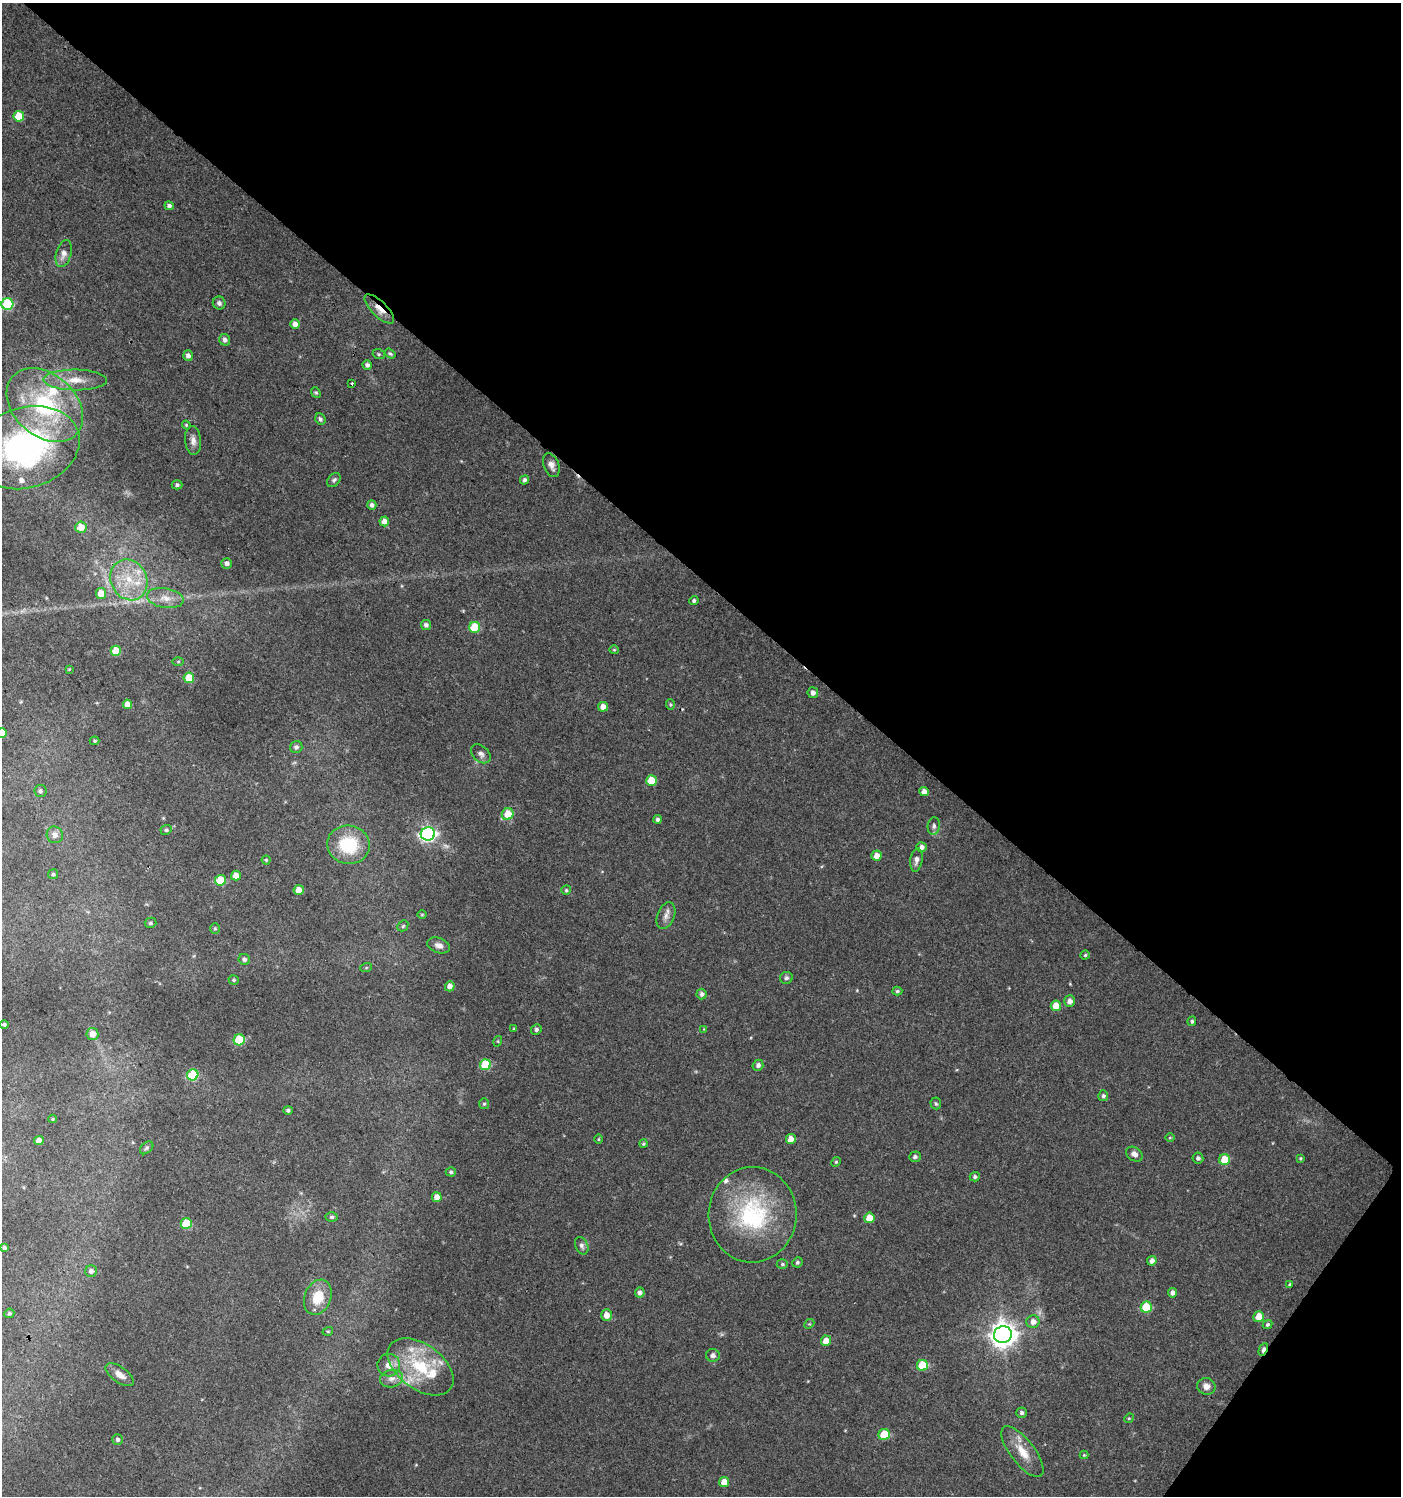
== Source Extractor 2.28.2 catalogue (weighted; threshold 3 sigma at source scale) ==
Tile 8 of 4 x 4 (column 4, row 2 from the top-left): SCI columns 4374-5772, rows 2994-4487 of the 6014 x 5981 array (HDU 1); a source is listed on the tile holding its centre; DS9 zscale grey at full resolution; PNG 1403 x 1498 px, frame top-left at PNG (2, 3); each listed source drawn as its Kron ellipse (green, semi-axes under 4 px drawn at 4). Shown black and unused: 40% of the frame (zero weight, under 3 of 4 exposures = <1% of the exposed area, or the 3 px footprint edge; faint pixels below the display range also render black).
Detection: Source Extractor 2.28.2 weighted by HDU 2 'WHT'; one run over the whole footprint, this tile lists its part. Background 0.0243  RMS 0.0041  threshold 0.0183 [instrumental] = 3 sigma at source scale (4.5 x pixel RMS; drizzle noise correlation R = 1.50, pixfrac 1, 0.0396/0.0396 arcsec/px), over >= 5 px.
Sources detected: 162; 2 too faint to see at this stretch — neither listed nor drawn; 8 inside a brighter listed object's ellipse — not listed separately; the other 152 listed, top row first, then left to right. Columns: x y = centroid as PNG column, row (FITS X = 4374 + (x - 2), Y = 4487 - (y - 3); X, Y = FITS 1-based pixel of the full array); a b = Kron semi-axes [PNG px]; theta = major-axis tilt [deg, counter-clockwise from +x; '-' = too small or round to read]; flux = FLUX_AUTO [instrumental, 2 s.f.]
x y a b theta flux
19 116 5 5 - 11
169 206 5 4 - 1.1
64 254 14 7 74 2.9
219 303 6 6 - 1.2
7 304 6 6 - 33
379 309 19 7 -45 4.5
295 324 5 5 - 2.6
225 340 6 5 - 1.5
379 354 6 5 - 0.65
390 354 6 4 -35 0.61
188 356 5 5 - 1.6
367 365 4 4 - 1.1
75 380 32 10 -1 8.1
352 384 3 3 - 16
316 392 6 4 -48 0.58
45 405 43 31 -42 49
320 419 6 5 - 0.97
186 425 4 4 - 0.43
193 440 14 8 -84 2.4
26 448 54 40 17 95
551 465 12 7 -69 2.3
334 480 8 5 50 0.89
524 480 5 4 - 0.92
177 485 5 4 - 0.85
372 505 5 4 - 1.3
384 521 5 4 - 2.7
81 527 5 5 - 5.3
227 563 5 5 - 1.4
129 580 21 18 -63 13
101 593 5 5 - 5.3
165 598 18 10 -9 4.8
694 601 4 4 - 0.86
426 625 5 5 - 1.3
475 627 5 5 - 15
614 650 5 4 - 0.45
116 651 5 5 - 7.4
178 662 5 4 - 0.46
69 669 4 4 - 0.32
189 678 5 5 - 10
813 693 5 5 - 1.6
128 704 5 4 - 3.4
670 704 5 4 - 0.49
603 707 5 5 - 2.9
2 733 5 5 - 8.3
95 741 5 4 - 0.53
296 747 6 6 - 1.2
481 754 11 7 -42 1.9
651 780 5 5 - 8.3
40 791 6 6 - 0.92
924 792 4 4 - 2.3
508 814 6 5 - 7.4
658 819 4 4 - 0.94
934 826 9 6 82 1.3
166 830 6 5 - 0.74
428 834 7 6 - 110
55 835 8 8 - 2.1
348 845 21 19 -11 19
921 847 5 5 - 1.4
877 856 5 5 - 2.9
266 860 4 4 - 0.45
916 860 12 6 81 1.9
53 874 5 5 - 0.69
236 876 5 5 - 4.2
221 880 5 5 - 12
299 890 5 5 - 4.8
566 890 5 4 - 0.6
422 914 5 3 - 0.37
666 916 14 8 68 2.5
150 923 6 5 - 0.73
403 926 6 4 46 0.67
215 928 5 4 - 0.52
439 945 11 7 -19 2.1
1085 955 4 4 - 0.55
244 959 6 5 - 1.2
366 968 6 4 19 0.45
786 978 6 6 - 1.1
234 980 5 4 - 0.6
450 986 5 5 - 2.8
897 991 5 4 - 0.64
702 994 5 5 - 1.2
1069 1001 5 5 - 2.1
1056 1006 5 5 - 6.2
1192 1021 5 4 - 0.64
4 1024 5 4 - 0.74
514 1029 4 4 - 0.43
536 1029 5 5 - 0.97
704 1029 4 4 - 0.33
92 1034 6 6 - 3.8
239 1040 5 5 - 20
498 1041 5 3 - 0.37
485 1065 5 5 - 17
758 1065 5 5 - 1.4
193 1075 6 5 - 21
1103 1096 5 5 - 0.92
936 1103 6 5 - 0.7
484 1104 5 5 - 0.66
288 1110 4 4 - 0.83
53 1119 4 4 - 0.43
1170 1138 5 3 - 0.35
598 1139 5 3 - 0.34
791 1139 5 5 - 3.9
39 1141 5 4 - 3.9
644 1144 4 4 - 0.6
147 1148 7 5 41 0.78
1134 1154 9 6 -32 1.9
915 1157 6 5 - 1
1198 1158 5 5 - 1.1
1300 1158 3 3 - 0.47
1225 1160 5 5 - 9.5
836 1162 5 4 - 0.52
451 1172 5 4 - 0.72
975 1177 5 4 - 0.87
437 1197 5 4 - 3.1
753 1215 48 44 87 47
331 1217 6 4 1 0.7
869 1218 5 5 - 6
186 1224 5 5 - 14
582 1246 9 6 -65 1.3
4 1248 4 4 - 0.81
1152 1261 5 4 - 2
797 1262 5 5 - 0.8
782 1264 5 4 - 0.65
91 1271 6 6 - 1.3
1290 1284 4 3 - 0.56
640 1293 5 5 - 1.3
1173 1293 5 4 - 1.7
318 1297 18 13 68 9.4
1146 1307 5 5 - 15
9 1313 5 4 - 0.75
606 1315 6 5 - 3.5
1259 1317 5 5 - 6.5
1033 1322 6 6 - 2.6
809 1324 6 4 42 0.48
1268 1324 5 4 - 0.71
328 1331 5 3 - 0.39
1003 1335 9 8 - 450
826 1341 5 5 - 4.3
1263 1349 6 4 64 2.3
713 1355 7 6 - 1.5
389 1365 11 11 - 3.6
922 1365 5 5 - 16
420 1367 37 22 -36 24
120 1375 16 7 -35 3.3
392 1379 11 8 11 2.8
1206 1386 9 8 - 2.5
1022 1413 5 5 - 1
1129 1418 5 4 - 0.45
884 1434 6 5 - 14
118 1439 5 5 - 0.98
1022 1452 30 12 -52 8
1084 1455 4 4 - 0.43
724 1482 5 5 - 4.5
Overlapping masked pixels (flux is a lower limit): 2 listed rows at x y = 379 309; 1263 1349
Isophote crosses this tile's border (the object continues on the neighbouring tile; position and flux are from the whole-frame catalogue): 3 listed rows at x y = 7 304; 26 448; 2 733